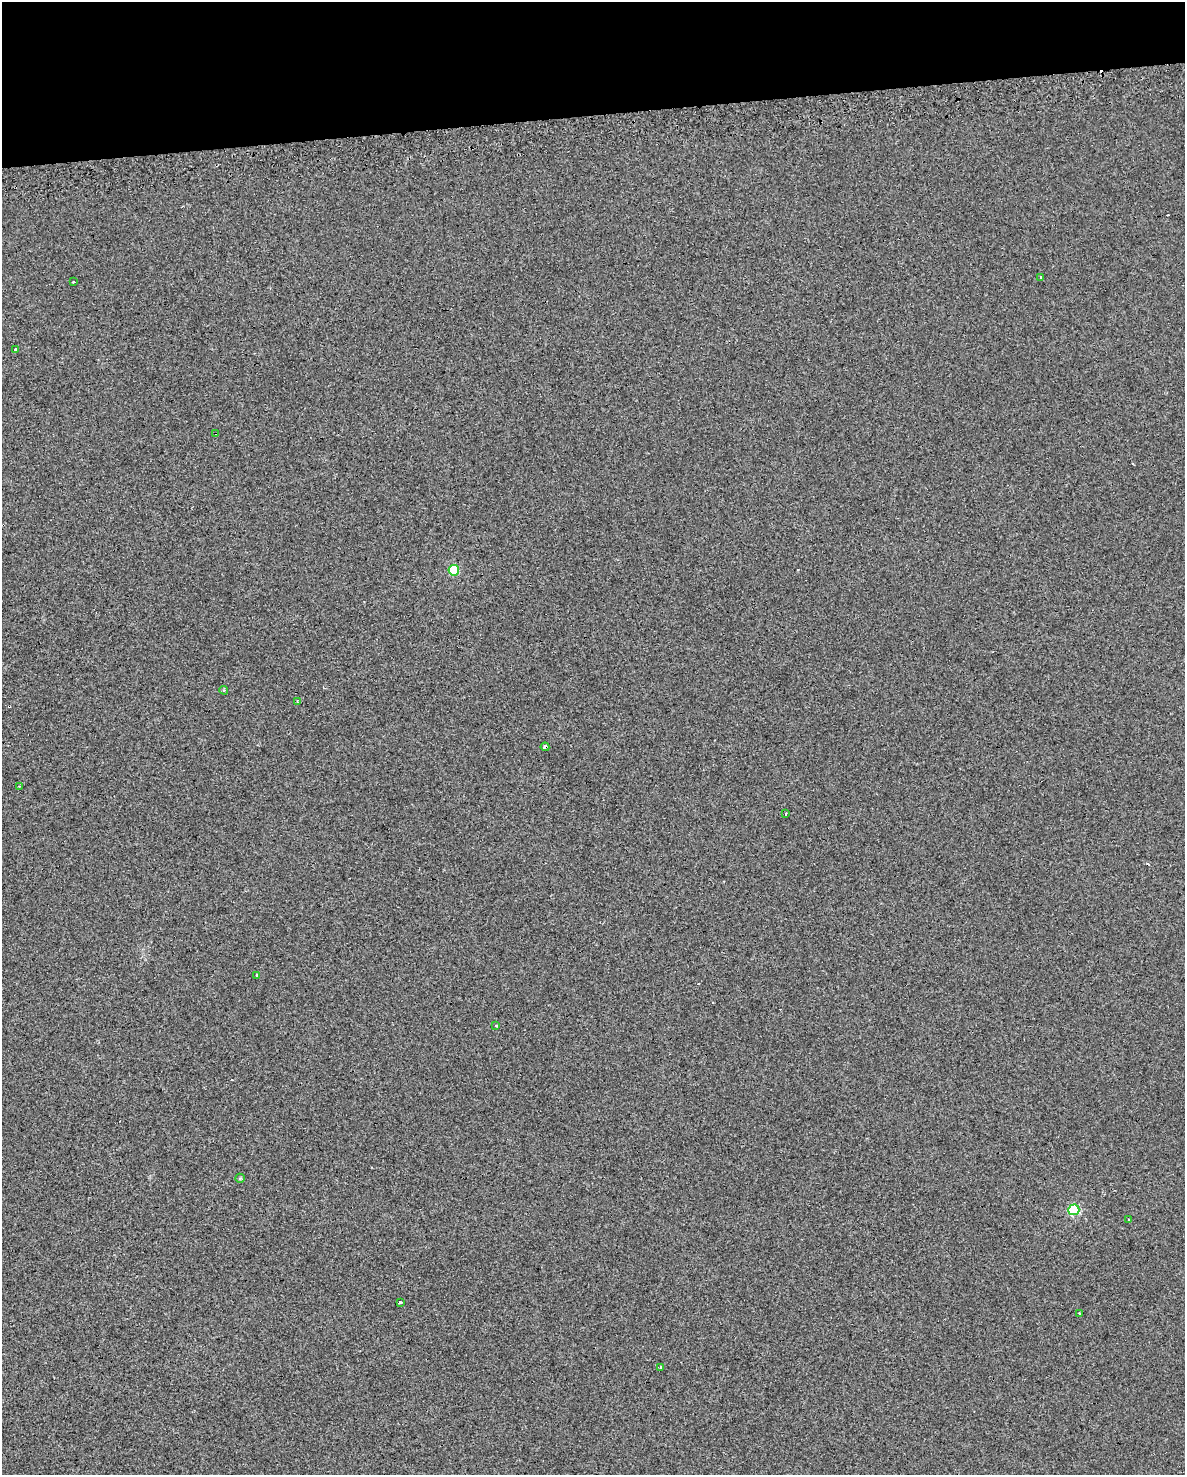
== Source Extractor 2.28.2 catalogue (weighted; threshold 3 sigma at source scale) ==
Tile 3 of 4 x 3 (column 3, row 1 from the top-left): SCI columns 2368-3550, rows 3044-4516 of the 4772 x 4534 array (HDU 1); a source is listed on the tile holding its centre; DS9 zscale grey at full resolution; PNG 1187 x 1477 px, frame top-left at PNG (2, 2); each listed source drawn as its Kron ellipse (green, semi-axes under 4 px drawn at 4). Shown black and unused: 8% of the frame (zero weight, under 2 of 3 exposures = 3% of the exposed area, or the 3 px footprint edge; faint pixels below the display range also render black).
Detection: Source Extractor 2.28.2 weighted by HDU 2 'WHT'; one run over the whole footprint, this tile lists its part. Background 0.00241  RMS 0.012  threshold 0.054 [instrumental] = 3 sigma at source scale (4.5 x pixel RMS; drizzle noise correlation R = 1.50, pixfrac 1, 0.0396/0.0396 arcsec/px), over >= 5 px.
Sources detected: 25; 7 cosmic-ray / hot-pixel residue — neither listed nor drawn; the other 18 listed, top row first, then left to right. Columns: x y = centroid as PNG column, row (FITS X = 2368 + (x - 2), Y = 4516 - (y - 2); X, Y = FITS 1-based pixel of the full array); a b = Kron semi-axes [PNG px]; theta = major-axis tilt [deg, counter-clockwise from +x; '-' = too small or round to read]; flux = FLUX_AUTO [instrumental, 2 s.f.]
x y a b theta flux
1041 277 3 3 - 3.9
73 282 3 3 - 3.8
16 349 3 3 - 11
216 433 3 2 - 1.7
454 570 5 5 - 55
224 690 4 3 - 1.5
298 702 4 3 - 2.3
545 747 4 3 - 18
19 786 2 2 - 0.97
786 814 4 2 - 0.84
257 975 3 3 - 3.5
496 1026 3 3 - 3.7
240 1178 5 4 - 1.4
1074 1210 5 5 - 97
1128 1220 3 2 - 1.4
400 1302 4 3 - 8.8
1079 1313 3 2 - 0.92
660 1367 3 2 - 1.7
Overlapping masked pixels (flux is a lower limit): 2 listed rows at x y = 216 433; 545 747